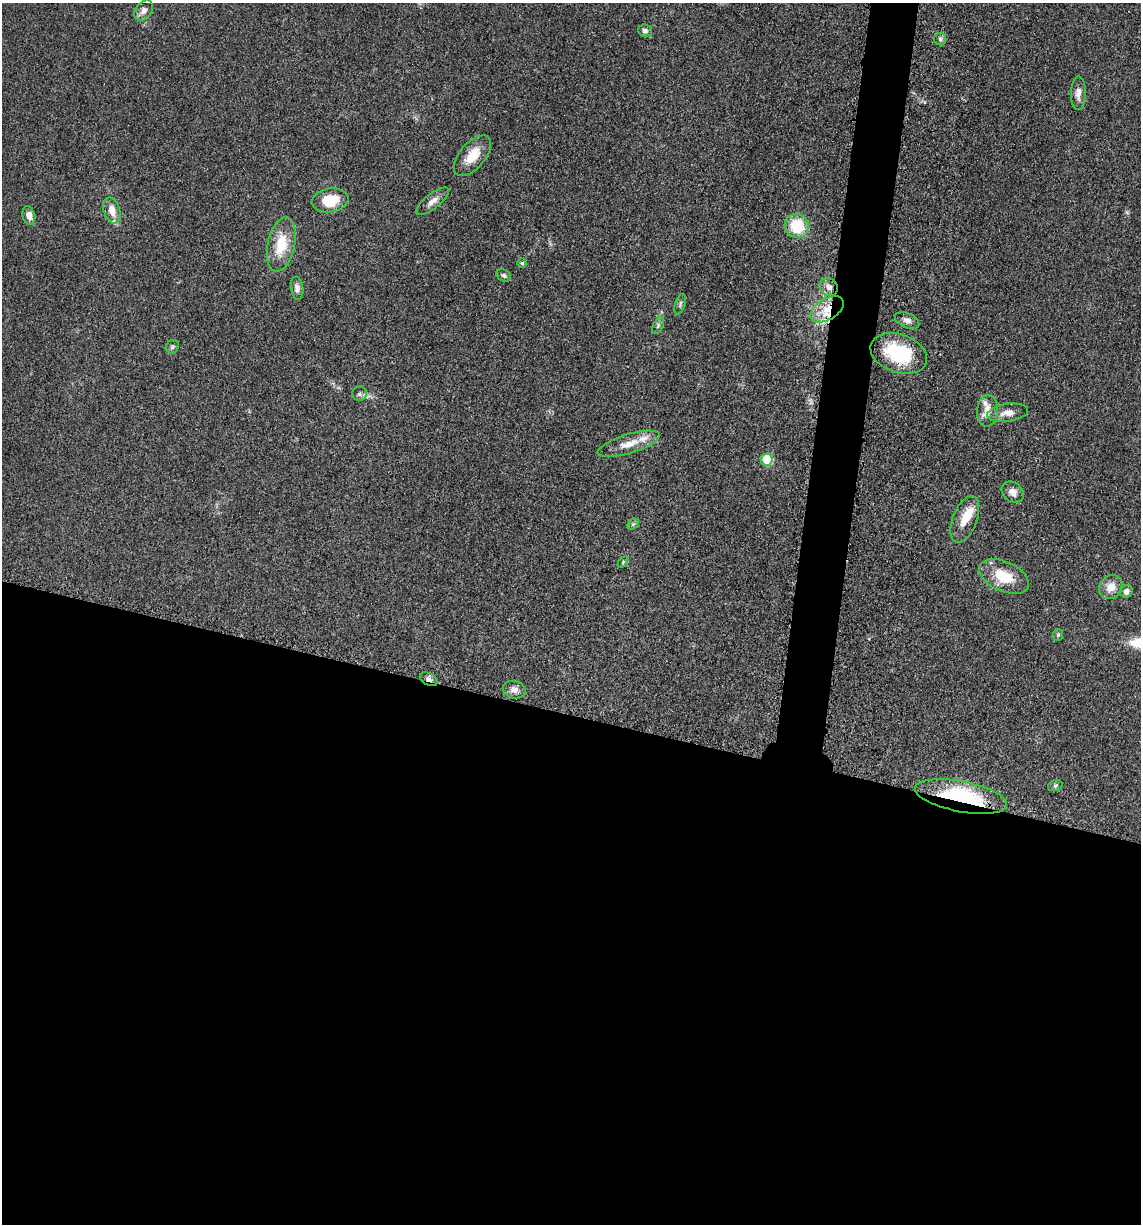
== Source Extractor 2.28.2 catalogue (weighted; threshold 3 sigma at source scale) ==
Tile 14 of 4 x 4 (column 2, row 4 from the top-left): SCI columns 1385-2523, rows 21-1242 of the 4978 x 4921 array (HDU 1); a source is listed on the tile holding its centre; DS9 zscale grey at full resolution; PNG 1143 x 1226 px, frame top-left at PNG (2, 3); each listed source drawn as its Kron ellipse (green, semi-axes under 4 px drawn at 4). Shown black and unused: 44% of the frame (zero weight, under 3 of 5 exposures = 4% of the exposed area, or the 3 px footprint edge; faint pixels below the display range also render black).
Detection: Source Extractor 2.28.2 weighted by HDU 2 'WHT'; one run over the whole footprint, this tile lists its part. Background 0.0561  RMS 0.0058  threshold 0.0263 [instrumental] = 3 sigma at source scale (4.5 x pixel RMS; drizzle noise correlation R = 1.50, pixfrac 1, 0.05/0.05 arcsec/px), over >= 5 px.
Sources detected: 43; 1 inside a brighter object's white glare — neither listed nor drawn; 4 inside a brighter listed object's ellipse — not listed separately; the other 38 listed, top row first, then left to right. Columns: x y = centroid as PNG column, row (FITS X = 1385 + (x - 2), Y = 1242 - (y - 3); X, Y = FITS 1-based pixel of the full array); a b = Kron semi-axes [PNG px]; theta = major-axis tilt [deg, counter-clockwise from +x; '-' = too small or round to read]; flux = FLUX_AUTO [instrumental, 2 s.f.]
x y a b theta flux
144 11 11 8 52 3.3
645 30 7 6 - 1.6
940 39 6 6 - 1.3
1078 93 17 7 89 3.8
472 156 24 13 49 12
330 200 18 12 9 17
433 201 20 7 38 4.1
112 210 13 8 -73 6.9
29 215 9 6 -76 3.7
797 226 12 11 - 23
281 245 27 13 78 17
522 263 5 5 - 0.86
504 275 8 5 -32 1.3
829 287 10 8 -38 3.5
297 288 11 6 -82 2.4
680 304 10 5 72 1.4
827 309 18 10 30 12
907 320 13 7 -23 2.9
658 326 9 5 64 1.5
172 347 7 6 - 1.2
899 353 29 19 -19 36
360 394 7 7 - 1.6
988 411 15 10 86 5.5
1008 413 20 9 8 5.7
629 444 32 9 17 9.6
767 460 6 5 - 34
1013 492 12 9 -38 3.9
965 519 24 12 68 10
633 524 6 5 - 1.1
623 562 6 4 47 0.82
1004 576 26 14 -24 18
1111 587 13 11 50 6.3
1126 591 7 6 - 2.3
1058 635 6 5 - 1.1
429 679 9 6 -29 2.5
514 690 11 8 -16 3.4
1055 786 7 5 17 1
961 796 47 15 -11 61
Overlapping masked pixels (flux is a lower limit): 3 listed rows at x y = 827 309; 429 679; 961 796